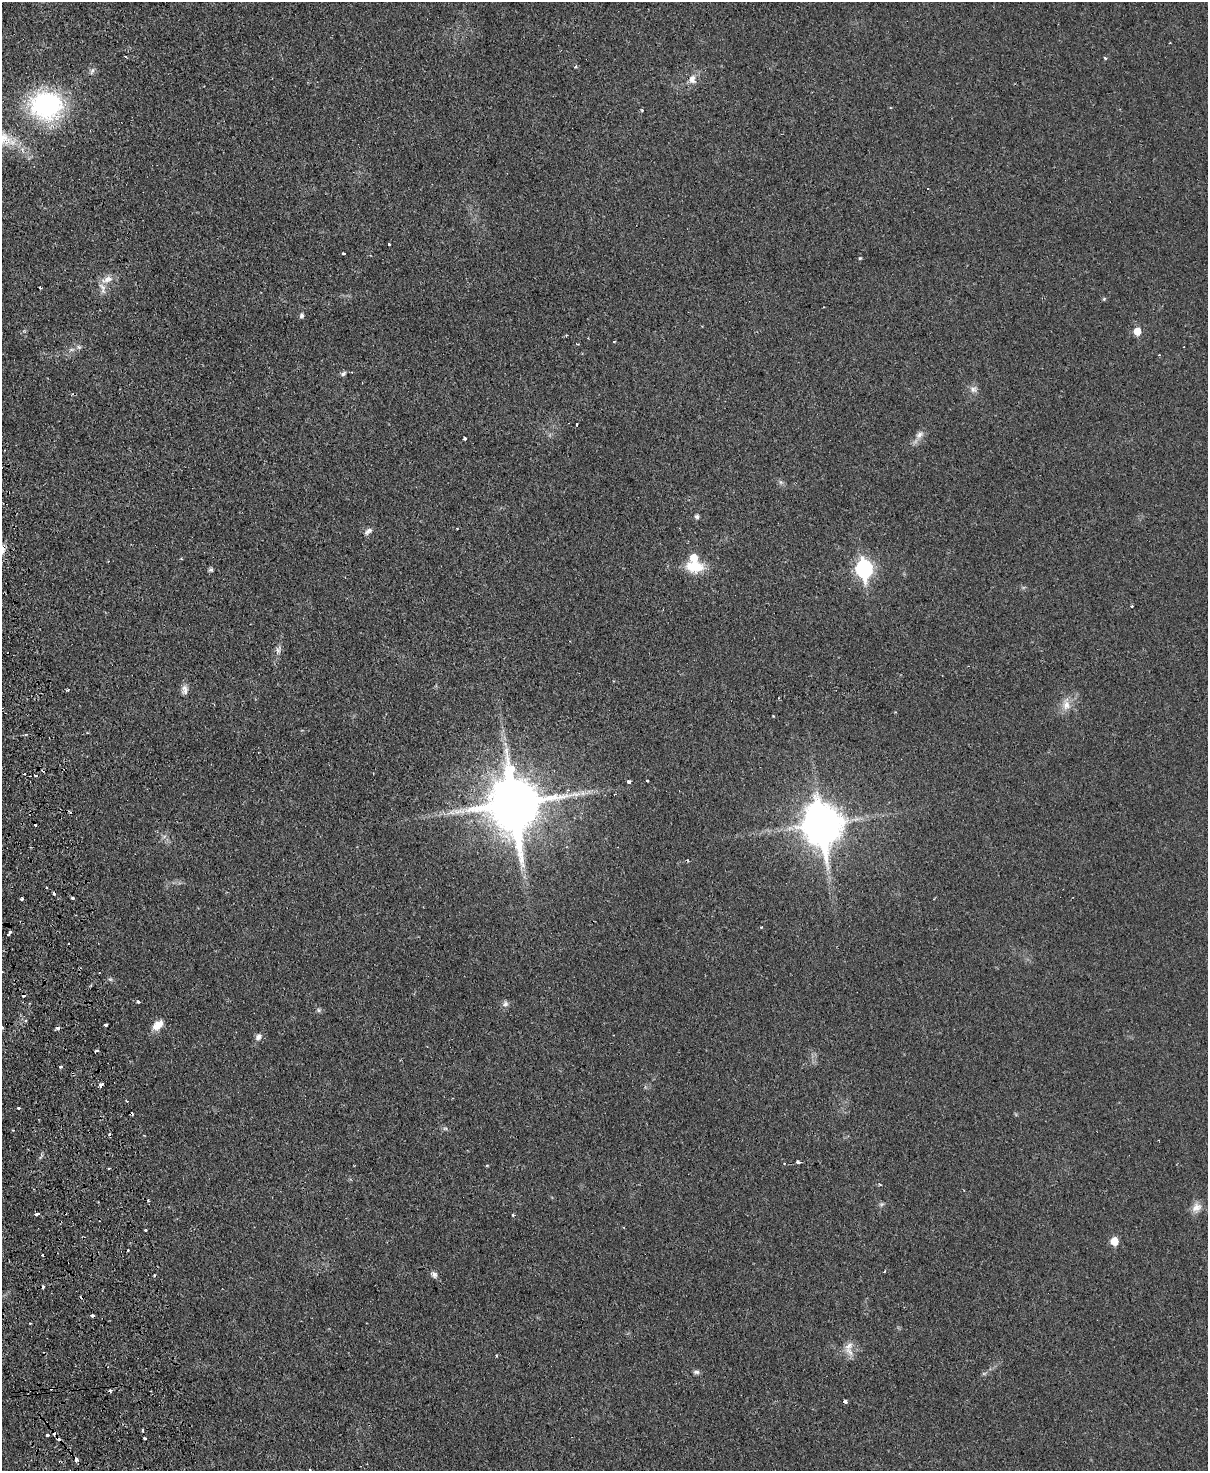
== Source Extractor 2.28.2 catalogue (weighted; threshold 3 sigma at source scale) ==
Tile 7 of 4 x 3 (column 3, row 2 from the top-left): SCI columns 2470-3675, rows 1732-3200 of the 4937 x 4824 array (HDU 1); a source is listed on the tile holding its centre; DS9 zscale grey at full resolution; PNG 1210 x 1473 px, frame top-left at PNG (2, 2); no overlay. Shown black and unused: <1% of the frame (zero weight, under 2 of 3 exposures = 3% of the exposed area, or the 3 px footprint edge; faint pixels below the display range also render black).
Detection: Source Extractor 2.28.2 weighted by HDU 2 'WHT'; one run over the whole footprint, this tile lists its part. Background 0.0361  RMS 0.005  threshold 0.0226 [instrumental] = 3 sigma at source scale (4.5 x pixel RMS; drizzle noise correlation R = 1.50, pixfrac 1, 0.05/0.05 arcsec/px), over >= 5 px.
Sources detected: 102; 20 cosmic-ray / hot-pixel residue — not listed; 3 inside a brighter listed object's ellipse — not listed separately; the other 79 listed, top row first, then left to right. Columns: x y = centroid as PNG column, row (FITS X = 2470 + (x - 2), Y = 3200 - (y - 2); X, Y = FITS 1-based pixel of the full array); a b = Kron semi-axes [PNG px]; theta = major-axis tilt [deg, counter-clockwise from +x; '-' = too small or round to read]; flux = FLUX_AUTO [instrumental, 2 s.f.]
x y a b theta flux
126 56 3 2 - 0.83
1105 58 3 3 - 0.71
92 71 8 5 69 1.4
692 79 13 10 -78 3.8
46 105 29 25 -3 80
389 244 3 3 - 0.8
344 253 3 3 - 1.1
860 258 5 4 - 0.5
107 279 17 9 19 4.2
40 288 3 2 - 0.45
1104 299 4 4 - 0.58
302 315 7 5 87 1.2
1137 331 5 5 - 8.4
566 335 3 2 - 0.36
614 341 3 3 - 0.76
79 347 6 6 - 1
1159 355 3 3 - 0.43
343 374 8 6 45 1.2
973 389 9 8 - 2.2
577 424 3 3 - 1
919 435 12 7 42 2.8
464 438 3 3 - 1.8
780 482 7 4 -71 0.92
697 516 6 5 - 1.1
368 531 12 6 36 1.8
694 566 21 13 -5 13
864 569 9 7 -83 130
211 570 7 5 0 0.88
1132 606 3 3 - 0.47
278 650 9 4 -71 1.4
68 690 3 3 - 1.1
184 690 13 8 90 2.5
1066 705 17 10 87 5
773 716 3 3 - 0.57
43 770 5 3 - 0.79
36 775 3 3 - 2.7
647 780 3 3 - 0.75
629 782 4 3 - 2.2
514 804 18 15 -83 3000
822 824 15 11 -81 1300
72 898 3 3 - 2
22 899 3 3 - 1.3
761 927 3 3 - 0.59
9 933 6 3 56 3.1
110 979 6 4 -18 0.78
138 1002 4 3 - 1
505 1004 9 7 20 1.7
318 1010 6 5 - 0.96
106 1025 3 3 - 1.7
158 1025 16 10 41 5.1
258 1037 9 7 49 2.2
61 1067 3 3 - 1.2
101 1085 5 3 - 2.2
126 1101 4 3 - 0.61
19 1108 3 3 - 1.5
445 1128 7 4 0 0.88
13 1130 3 3 - 0.53
798 1162 5 3 - 1.9
109 1168 3 2 - 0.61
880 1185 4 3 - 0.52
148 1201 3 3 - 1.1
882 1204 7 5 2 0.94
1196 1207 14 11 38 4
37 1214 4 3 - 2.8
513 1215 3 3 - 0.69
146 1230 3 3 - 1.2
1114 1241 6 6 - 8.2
128 1250 3 2 - 0.78
434 1274 9 7 -38 1.8
30 1323 3 2 - 0.63
850 1352 17 7 -47 3.7
696 1372 8 5 0 1.2
984 1373 7 4 18 0.72
51 1388 3 3 - 3.5
845 1401 4 4 - 2.8
47 1435 4 3 - 1.6
145 1438 3 3 - 1.6
76 1460 3 3 - 2.8
310 1470 4 3 - 0.62
Overlapping masked pixels (flux is a lower limit): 3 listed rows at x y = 43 770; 51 1388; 76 1460
Isophote crosses this tile's border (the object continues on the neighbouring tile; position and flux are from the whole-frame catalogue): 1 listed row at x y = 310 1470